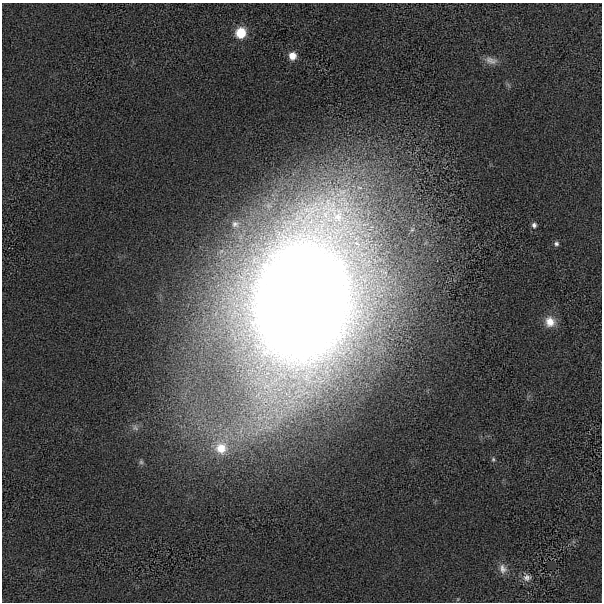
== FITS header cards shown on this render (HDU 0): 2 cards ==
NAXIS1  =                  600 / length of data axis 1
NAXIS2  =                  600 / length of data axis 2

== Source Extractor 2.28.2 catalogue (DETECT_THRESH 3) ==
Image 600 x 600 px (HDU 0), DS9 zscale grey, 1 PNG px = 1 image px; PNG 604 x 604 px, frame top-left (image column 1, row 600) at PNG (2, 3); no overlay
Background -8.88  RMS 240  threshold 716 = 3 sigma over >= 5 px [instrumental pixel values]
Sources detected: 14; all 14 listed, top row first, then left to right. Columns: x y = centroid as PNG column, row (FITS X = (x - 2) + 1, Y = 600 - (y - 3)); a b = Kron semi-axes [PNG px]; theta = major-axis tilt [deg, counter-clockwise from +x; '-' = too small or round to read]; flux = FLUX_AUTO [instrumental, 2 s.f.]
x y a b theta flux
241 33 9 8 - 5.1e+05
292 56 8 8 - 1.7e+05
491 60 18 9 -17 1.2e+05
235 224 8 7 - 4.8e+04
534 225 7 6 - 5.3e+04
556 244 6 5 - 3.9e+04
303 300 86 55 73 6.7e+07
550 322 14 13 - 2.3e+05
135 428 10 7 -32 6.5e+04
221 448 20 20 - 5.6e+05
493 459 6 5 - 2.7e+04
141 462 7 6 - 3.7e+04
503 569 14 10 -69 1.1e+05
527 578 11 9 8 8.6e+04